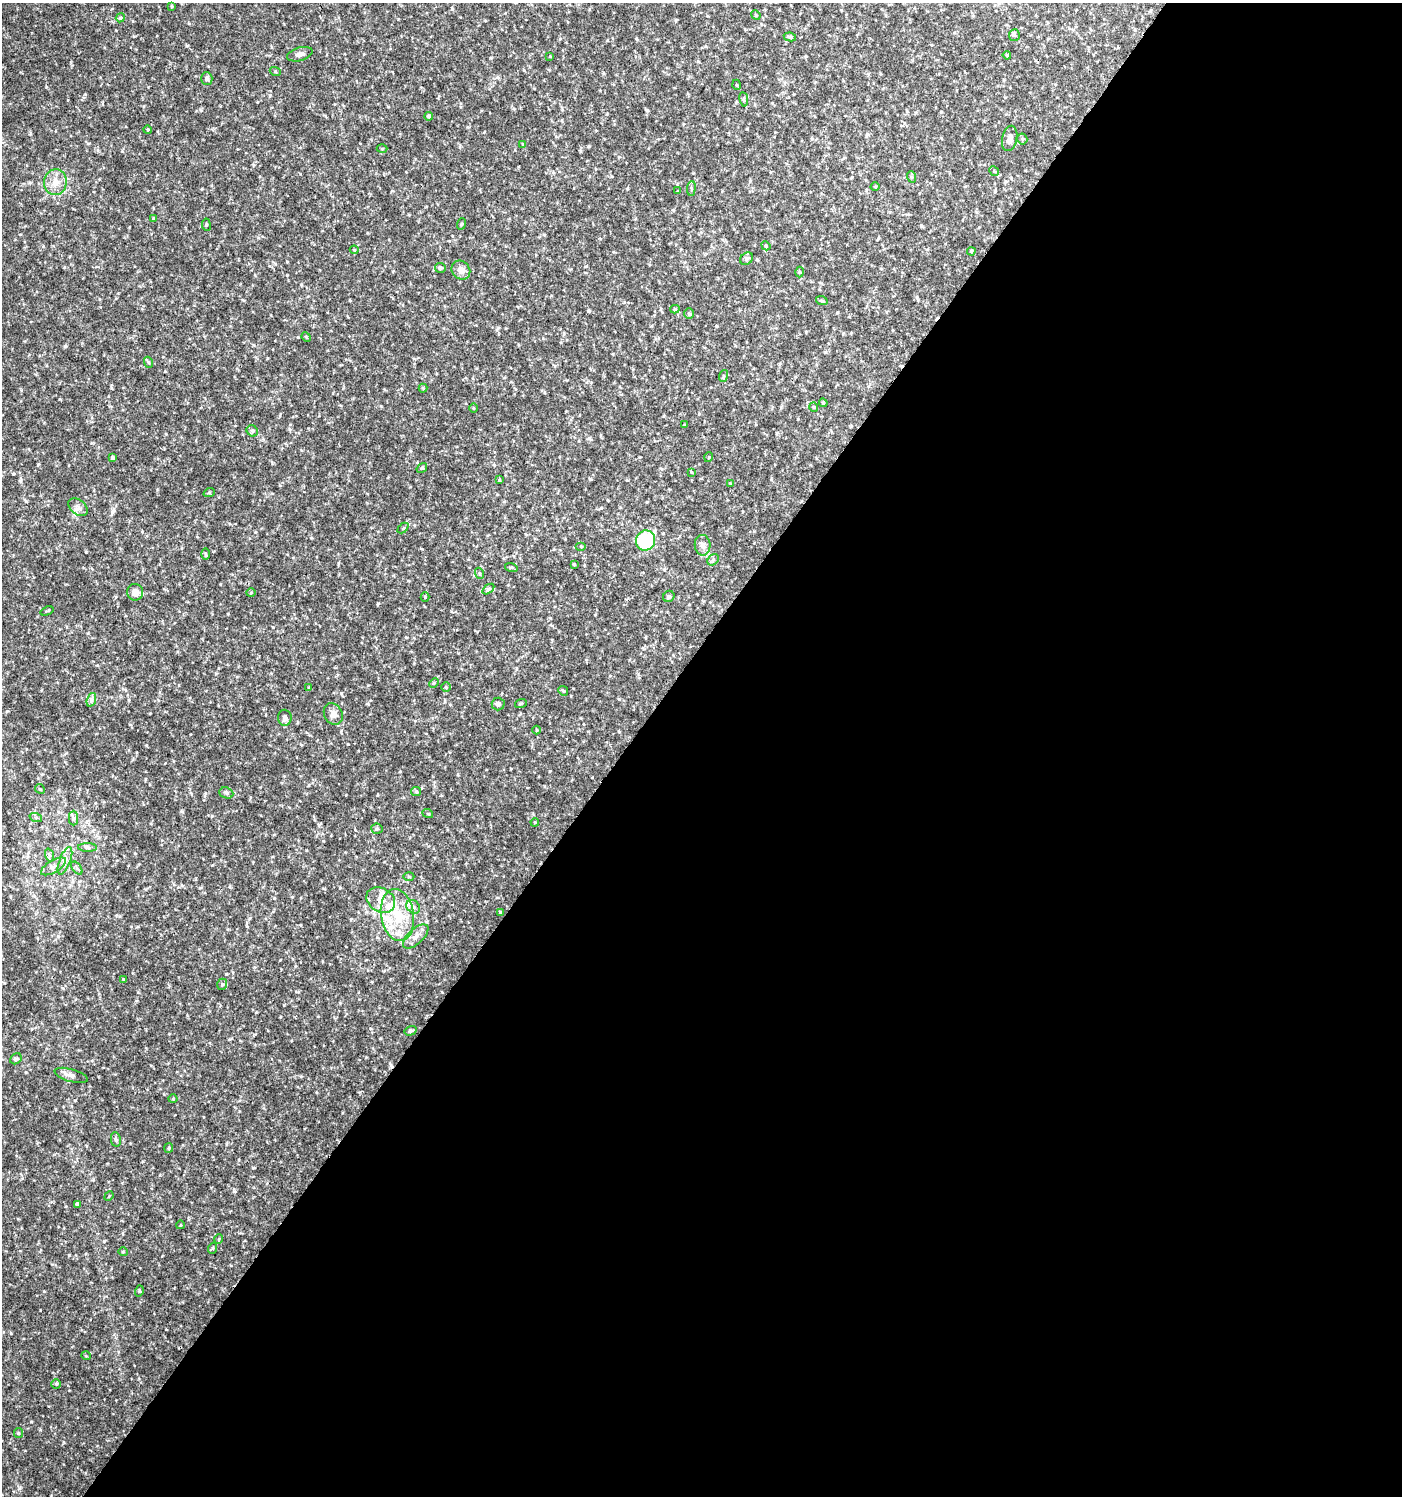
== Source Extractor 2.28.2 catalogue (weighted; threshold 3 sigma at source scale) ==
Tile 12 of 4 x 4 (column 4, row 3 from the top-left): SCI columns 4377-5776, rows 1504-2997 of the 6021 x 5988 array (HDU 1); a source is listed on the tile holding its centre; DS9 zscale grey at full resolution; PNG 1404 x 1498 px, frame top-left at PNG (2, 3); each listed source drawn as its Kron ellipse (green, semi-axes under 4 px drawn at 4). Shown black and unused: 55% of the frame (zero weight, under 3 of 4 exposures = <1% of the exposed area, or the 3 px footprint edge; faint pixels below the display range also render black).
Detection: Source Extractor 2.28.2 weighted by HDU 2 'WHT'; one run over the whole footprint, this tile lists its part. Background 0.0443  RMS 0.004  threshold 0.0179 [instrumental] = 3 sigma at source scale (4.5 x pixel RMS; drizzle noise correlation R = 1.50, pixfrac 1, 0.0396/0.0396 arcsec/px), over >= 5 px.
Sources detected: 118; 2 inside a brighter listed object's ellipse — not listed separately; the other 116 listed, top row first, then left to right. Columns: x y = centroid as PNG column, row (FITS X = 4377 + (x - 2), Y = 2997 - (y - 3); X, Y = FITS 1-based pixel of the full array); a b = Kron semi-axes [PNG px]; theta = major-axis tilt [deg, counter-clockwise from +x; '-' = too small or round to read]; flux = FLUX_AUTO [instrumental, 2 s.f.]
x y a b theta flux
172 6 4 3 - 0.34
756 15 5 4 - 0.48
120 18 5 3 - 0.41
1014 35 6 5 - 0.7
790 37 6 4 -9 0.73
300 54 13 6 16 1.6
1007 55 4 3 - 0.41
550 56 4 2 - 0.24
275 71 5 3 - 0.38
207 78 6 5 - 0.95
737 85 5 3 - 0.33
744 99 7 3 -82 0.52
429 116 4 4 - 0.65
148 130 4 3 - 0.35
1010 138 13 7 78 2
1022 139 5 5 - 0.6
523 144 4 4 - 0.35
382 149 5 3 - 0.37
994 171 5 4 - 0.53
912 177 6 4 -70 0.53
55 182 13 11 82 4.2
875 187 4 4 - 0.4
691 188 7 3 83 0.61
678 191 3 3 - 0.32
154 219 4 3 - 0.34
461 224 6 3 71 0.4
206 225 6 3 -83 0.42
766 246 5 3 - 0.39
354 250 4 4 - 0.4
971 251 4 3 - 0.48
746 259 7 5 47 0.97
440 268 5 5 - 1
461 270 10 8 -49 3.1
799 272 5 3 - 0.36
822 301 6 3 -18 0.54
675 309 4 4 - 0.51
689 314 5 5 - 0.58
306 337 5 4 - 0.36
148 362 6 3 -71 0.52
723 376 6 4 71 0.5
423 388 4 4 - 0.37
823 403 4 4 - 0.49
814 407 5 3 - 0.31
473 408 4 3 - 0.28
684 425 4 2 - 0.24
252 431 6 5 - 0.68
709 457 5 3 - 0.3
113 458 4 4 - 1
422 468 6 4 33 0.43
691 472 3 2 - 0.31
499 480 3 3 - 0.38
730 483 3 3 - 0.28
209 493 6 3 19 0.38
78 507 11 7 -37 1.8
403 528 6 4 44 0.48
645 540 10 9 - 30
703 545 10 8 -84 2
581 546 5 3 - 0.43
205 554 6 3 -89 0.42
713 560 6 5 - 0.75
574 564 4 3 - 0.33
511 567 6 4 -17 0.47
479 573 5 3 - 0.44
488 589 7 4 36 0.59
135 592 8 8 - 2.8
251 593 5 3 - 0.33
669 596 6 5 - 0.71
425 597 4 4 - 0.35
47 611 7 2 21 0.37
434 683 5 4 - 0.4
446 687 5 4 - 0.52
309 688 4 3 - 0.37
563 691 5 4 - 0.47
91 700 7 4 72 0.86
521 703 6 3 19 0.4
498 704 6 6 - 1.1
333 714 11 9 -60 2.5
285 718 8 6 -85 1.4
537 730 4 3 - 0.31
40 789 5 4 - 0.4
416 792 5 4 - 0.53
226 793 7 5 -21 0.77
428 814 5 3 - 0.36
36 818 6 4 -18 0.6
73 818 7 4 -89 0.92
535 822 4 3 - 0.32
377 829 5 5 - 0.66
88 848 9 4 -2 0.95
49 855 7 4 -71 0.86
65 861 14 5 69 2.4
53 866 14 6 30 2.2
77 868 7 4 -53 0.68
409 877 5 3 - 0.46
381 900 15 12 -32 5
413 907 7 6 - 1.3
500 912 3 3 - 0.62
397 915 26 16 -81 15
416 936 16 7 43 2.8
123 979 4 2 - 0.26
222 984 6 4 70 0.61
411 1031 6 4 16 0.88
16 1059 6 5 - 0.61
71 1075 17 6 -16 1.8
173 1099 4 3 - 0.32
116 1139 7 5 -82 0.82
169 1148 5 4 - 0.48
109 1196 5 4 - 0.37
77 1204 4 3 - 0.76
180 1225 4 3 - 0.27
219 1239 5 4 - 0.44
213 1248 5 3 - 0.38
123 1252 5 3 - 0.33
139 1291 5 3 - 0.41
86 1356 5 3 - 0.3
56 1384 5 5 - 0.43
18 1433 5 4 - 0.49
Unlisted compact peaks at least as high as the median listed source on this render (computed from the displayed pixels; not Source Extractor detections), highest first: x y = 19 1488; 31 1422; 46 87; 86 552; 234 1191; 134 36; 378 603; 284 1005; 69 1255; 301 1076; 187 46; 40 1310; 135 853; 341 693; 253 1168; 146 745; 38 464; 226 974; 182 811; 65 346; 104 1241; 590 479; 589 311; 368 704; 189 23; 40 1430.